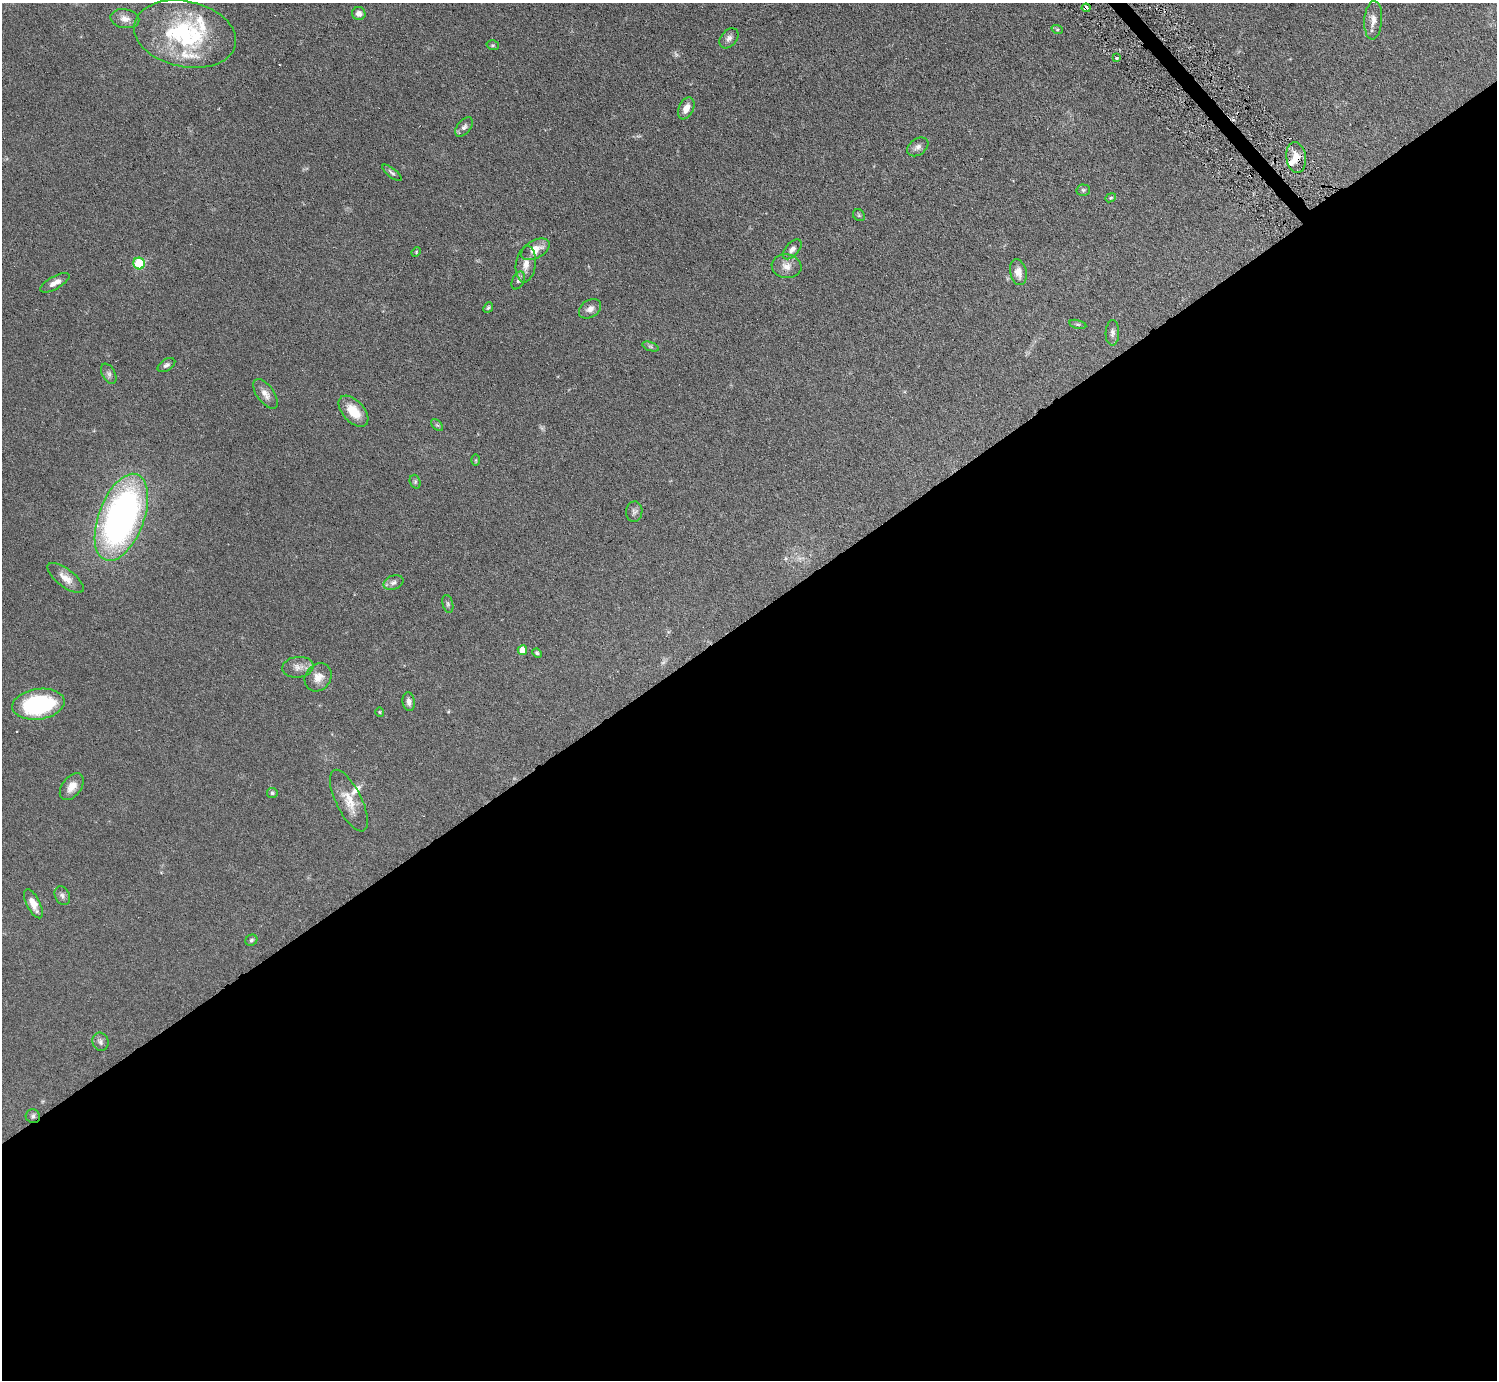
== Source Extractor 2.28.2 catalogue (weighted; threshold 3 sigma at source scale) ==
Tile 15 of 4 x 4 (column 3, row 4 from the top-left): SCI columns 2989-4483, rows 299-1676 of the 5977 x 5967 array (HDU 1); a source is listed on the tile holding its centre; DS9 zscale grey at full resolution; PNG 1499 x 1382 px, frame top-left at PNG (2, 3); each listed source drawn as its Kron ellipse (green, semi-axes under 4 px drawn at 4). Shown black and unused: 56% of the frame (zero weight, under 3 of 6 exposures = <1% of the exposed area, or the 3 px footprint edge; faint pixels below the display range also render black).
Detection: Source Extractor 2.28.2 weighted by HDU 2 'WHT'; one run over the whole footprint, this tile lists its part. Background 0.0941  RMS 0.0047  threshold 0.0192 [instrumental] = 3 sigma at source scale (4.09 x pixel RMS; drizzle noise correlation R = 1.36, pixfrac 0.8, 0.05/0.05 arcsec/px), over >= 5 px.
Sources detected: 65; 2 too faint to see at this stretch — neither listed nor drawn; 5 inside a brighter listed object's ellipse — not listed separately; the other 58 listed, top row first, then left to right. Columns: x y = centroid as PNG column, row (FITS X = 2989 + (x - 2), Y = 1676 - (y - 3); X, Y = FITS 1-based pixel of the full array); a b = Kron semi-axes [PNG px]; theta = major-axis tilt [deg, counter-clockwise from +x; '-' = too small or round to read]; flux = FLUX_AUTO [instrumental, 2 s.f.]
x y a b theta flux
1086 8 4 3 - 3.2
359 14 7 6 - 2.2
125 19 14 9 -11 3
1373 20 19 9 86 3.2
1057 29 6 4 -19 0.54
185 34 52 33 -12 47
729 38 11 8 49 1.7
493 45 6 4 -18 0.52
1116 58 4 3 - 0.48
686 108 11 7 66 3.7
464 127 11 6 50 1.5
918 147 12 8 35 1.8
1296 157 15 10 -82 4.6
392 173 12 4 -38 0.98
1083 190 7 5 -1 0.8
1111 198 5 4 - 0.53
859 215 6 5 - 0.52
535 249 15 9 29 5.2
792 249 12 6 47 1.8
416 252 5 3 - 0.38
139 263 6 5 - 22
526 264 18 10 82 4
786 266 15 12 -8 3.5
1018 272 13 8 -78 3.3
518 280 9 6 64 1.1
55 283 16 6 29 2.8
488 307 6 4 49 0.61
590 309 12 8 33 2.3
1078 324 8 3 -13 0.62
1112 333 13 7 88 1.5
651 346 8 3 -19 0.71
166 365 10 6 31 1.3
109 374 11 6 -61 1.4
265 394 17 8 -54 2.8
353 411 18 10 -48 7.8
437 425 7 4 -44 0.65
475 460 6 4 90 0.53
415 482 7 5 -71 0.76
634 512 10 8 82 1.5
121 517 46 22 69 150
66 578 22 9 -38 4
393 582 10 6 18 1.6
448 604 9 5 -76 0.95
522 650 5 4 - 4
537 653 5 4 - 0.83
298 667 15 10 6 3.2
318 677 15 12 52 4.3
409 702 9 6 -82 1.8
38 704 26 15 8 45
380 712 4 4 - 0.4
72 787 15 9 53 3.8
272 793 5 5 - 0.69
349 801 34 12 -64 7.4
62 896 10 7 -64 1.3
33 904 16 6 -63 3.8
251 940 6 5 - 0.83
100 1042 9 8 - 1.5
33 1116 7 7 - 1.1
Overlapping masked pixels (flux is a lower limit): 3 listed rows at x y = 1086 8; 1296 157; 33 1116